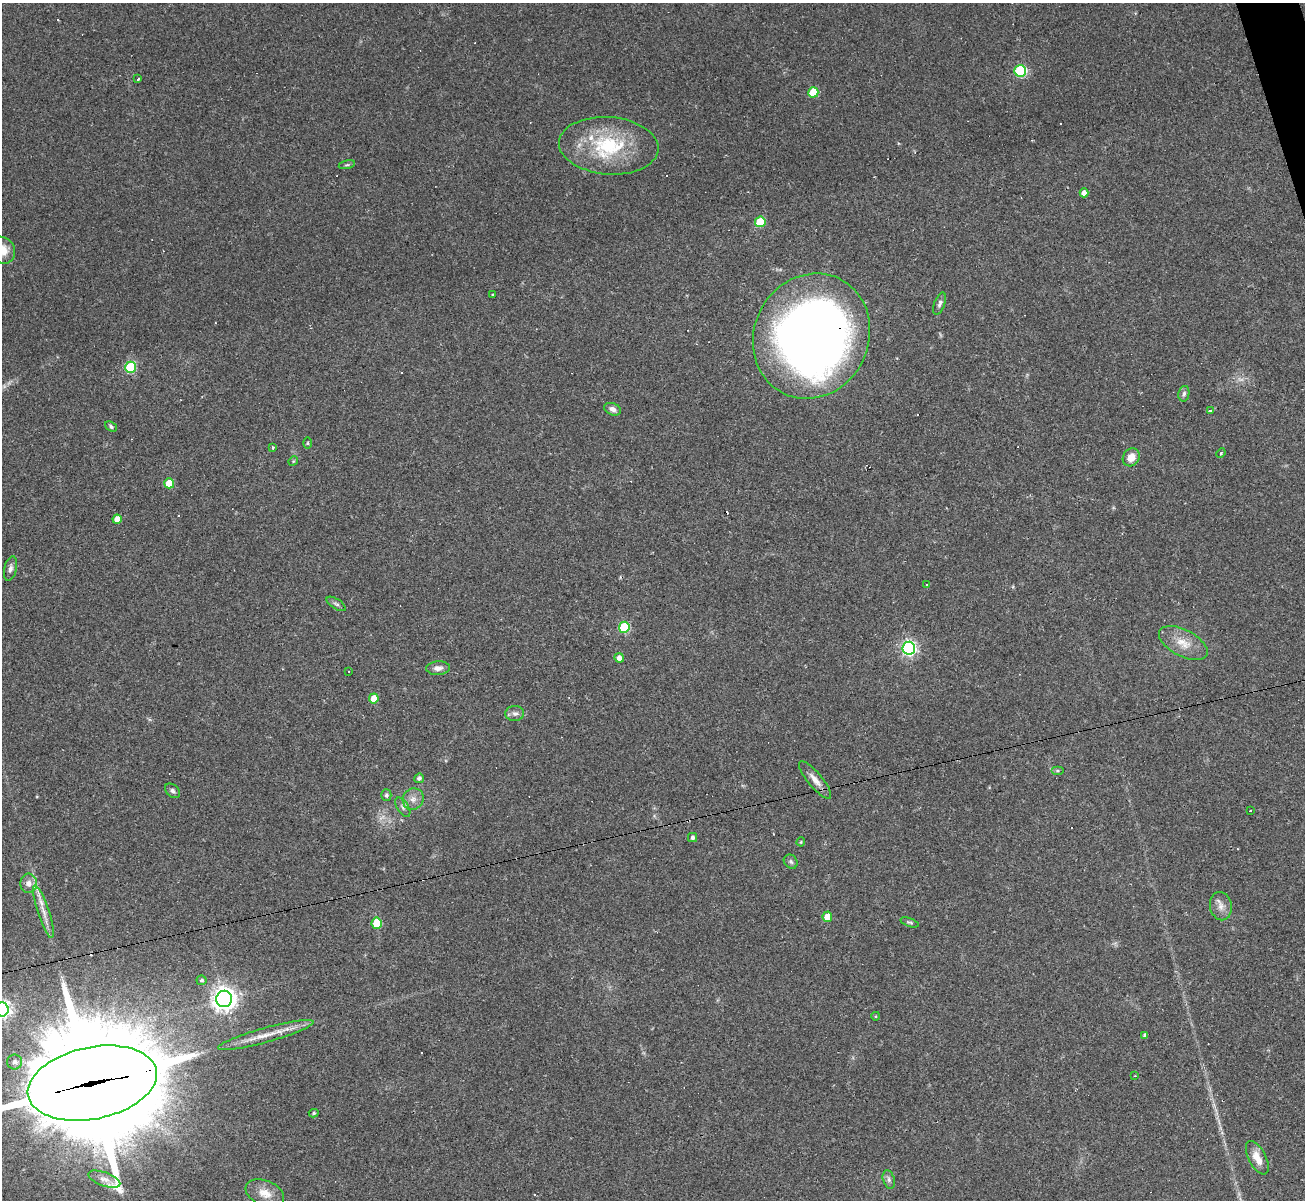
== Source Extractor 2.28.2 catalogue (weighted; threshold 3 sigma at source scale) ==
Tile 10 of 4 x 4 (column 2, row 3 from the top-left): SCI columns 1304-2606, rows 1462-2659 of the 5213 x 5196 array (HDU 1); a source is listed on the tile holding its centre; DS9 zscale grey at full resolution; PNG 1307 x 1202 px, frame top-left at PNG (2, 3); each listed source drawn as its Kron ellipse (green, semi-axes under 4 px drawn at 4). Shown black and unused: <1% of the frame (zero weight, under 2 of 3 exposures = <1% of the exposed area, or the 3 px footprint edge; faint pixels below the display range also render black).
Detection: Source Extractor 2.28.2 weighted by HDU 2 'WHT'; one run over the whole footprint, this tile lists its part. Background 0.0885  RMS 0.006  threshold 0.0269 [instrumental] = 3 sigma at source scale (4.5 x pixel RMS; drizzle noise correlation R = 1.50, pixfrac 1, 0.05/0.05 arcsec/px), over >= 5 px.
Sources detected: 82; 3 too faint to see at this stretch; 12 cosmic-ray / hot-pixel residue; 1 long thin detection or spike segment (spike, bleed or trail) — neither listed nor drawn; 1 inside a brighter listed object's ellipse — not listed separately; the other 65 listed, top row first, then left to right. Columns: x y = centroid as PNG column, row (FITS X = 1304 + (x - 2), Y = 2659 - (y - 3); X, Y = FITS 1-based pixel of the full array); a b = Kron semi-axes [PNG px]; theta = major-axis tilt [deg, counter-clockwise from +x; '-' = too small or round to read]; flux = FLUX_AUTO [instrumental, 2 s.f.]
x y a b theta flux
1020 71 6 6 - 67
138 79 4 2 - 2.5
813 92 5 5 - 19
609 146 50 28 -4 48
347 165 8 3 12 0.93
1084 193 4 4 - 3.6
760 222 5 5 - 28
3 250 14 12 -58 7.8
493 295 3 3 - 0.75
940 304 11 5 69 1.8
811 336 64 57 64 580
130 367 5 5 - 50
1184 394 8 5 78 1.7
613 409 9 6 -22 2.4
1211 410 3 2 - 1.5
111 427 7 4 -40 1.2
308 443 5 3 - 0.66
273 448 4 3 - 0.97
1221 453 5 3 - 0.64
1131 457 9 8 - 6
293 461 5 4 - 0.63
169 483 5 5 - 14
117 519 4 4 - 5.4
10 569 12 6 78 2.5
927 584 3 3 - 2.3
336 604 11 5 -32 1.5
624 627 5 5 - 45
1183 643 26 13 -28 11
909 648 6 6 - 160
619 658 5 4 - 3.2
438 668 12 7 5 3.2
349 671 2 2 - 0.33
374 698 5 4 - 9.5
515 713 9 7 4 2.6
1057 771 6 4 0 0.93
419 778 5 4 - 1.6
815 780 23 7 -50 5.3
173 791 8 6 -42 1.7
386 795 6 5 - 1.4
413 799 11 10 - 4.1
403 807 11 5 -58 1.9
1250 811 2 2 - 0.44
693 837 4 4 - 1.6
801 842 4 4 - 0.61
791 862 7 6 - 1.4
29 883 9 8 - 3.7
1221 906 14 11 -79 4.7
43 912 28 6 -72 6.1
827 917 5 4 - 8.5
909 922 9 3 -20 1
377 923 5 5 - 23
202 980 5 5 - 1.2
224 999 8 8 - 480
2 1009 7 7 - 240
876 1016 4 3 - 0.46
266 1035 49 7 15 12
1145 1035 4 4 - 1.7
15 1062 7 7 - 2.5
1135 1076 3 2 - 0.61
92 1083 65 36 12 20000
314 1113 5 4 - 0.92
1257 1158 18 8 -62 6.7
104 1179 17 7 -20 3.8
889 1179 9 6 -74 1.9
265 1193 20 12 -23 8.5
Overlapping masked pixels (flux is a lower limit): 2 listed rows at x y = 811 336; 92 1083
Isophote crosses this tile's border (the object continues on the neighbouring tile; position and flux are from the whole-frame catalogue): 3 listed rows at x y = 3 250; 2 1009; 92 1083